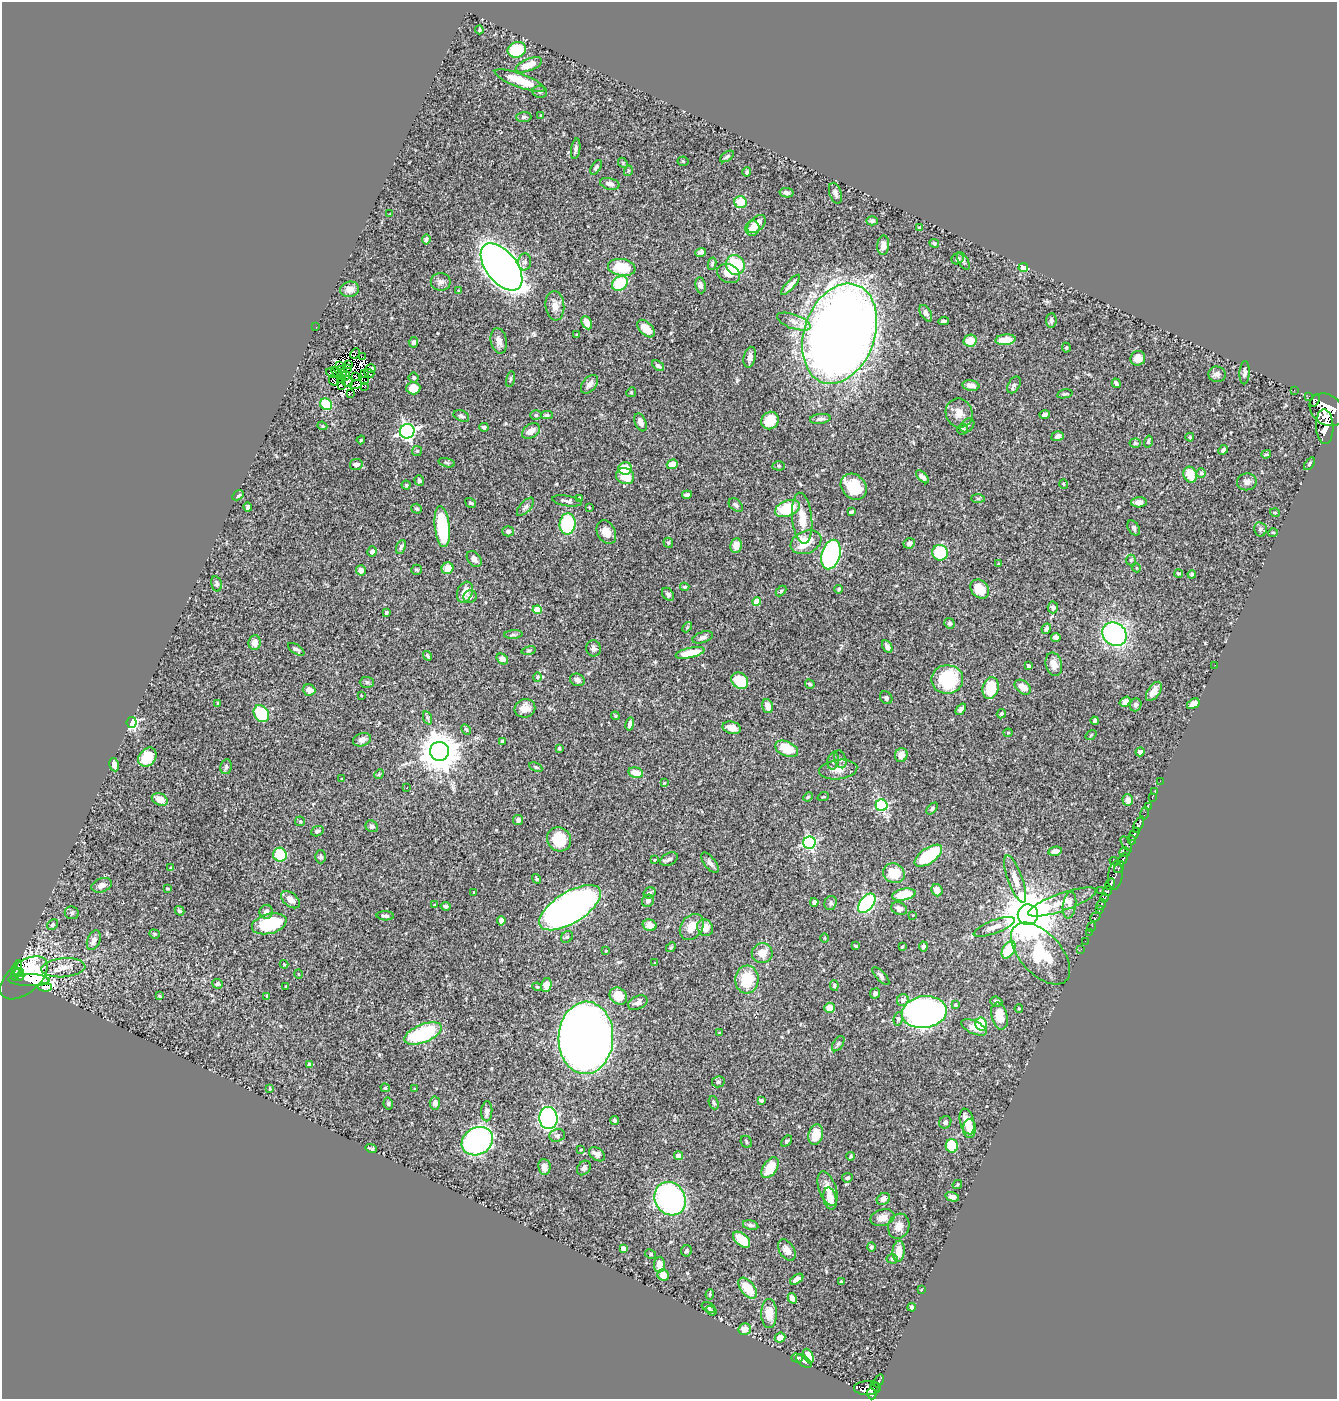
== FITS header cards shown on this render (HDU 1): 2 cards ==
NAXIS1  =                 1335
NAXIS2  =                 1397

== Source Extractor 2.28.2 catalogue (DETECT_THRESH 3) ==
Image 1335 x 1397 px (HDU 1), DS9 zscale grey, 1 PNG px = 1 image px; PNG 1339 x 1401 px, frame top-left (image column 1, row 1397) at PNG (2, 2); each listed source drawn as its Kron ellipse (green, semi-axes under 4 px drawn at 4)
Background 0.539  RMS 0.019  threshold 0.0577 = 3 sigma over >= 5 px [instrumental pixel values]
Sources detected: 459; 9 with non-positive FLUX_AUTO (blend fragments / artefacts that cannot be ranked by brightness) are neither listed nor drawn; the other 450 listed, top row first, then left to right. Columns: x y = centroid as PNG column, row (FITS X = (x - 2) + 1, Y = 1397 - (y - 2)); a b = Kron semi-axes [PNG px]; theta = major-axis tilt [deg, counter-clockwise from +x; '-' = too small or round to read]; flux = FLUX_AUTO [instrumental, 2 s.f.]
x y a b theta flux
479 30 4 2 - 1.7
517 50 9 7 19 62
529 65 14 6 21 18
520 81 27 7 -20 37
540 92 7 6 - 3.6
541 115 4 3 - 1.2
524 117 8 5 3 2.9
576 149 10 4 81 4.3
727 156 8 4 34 2.5
683 161 5 5 - 1.6
623 163 5 4 - 1.4
596 167 8 4 57 2.6
628 171 5 3 - 1.4
747 172 5 3 - 2.8
610 184 10 5 -13 7.1
787 193 7 4 -11 3.6
835 193 11 6 -72 4.9
741 202 6 6 - 25
390 214 3 2 - 1.1
872 221 5 4 - 3.7
757 224 11 6 44 13
752 228 8 7 - 13
920 228 4 3 - 1.5
426 239 5 4 - 3.5
934 243 5 4 - 2.2
883 245 9 6 87 8.9
701 252 6 4 21 3.5
958 259 6 5 - 3.4
963 261 9 5 -62 2.6
525 262 8 6 84 4
712 264 6 4 78 2.4
735 265 10 9 - 65
502 267 27 15 -52 1400
622 267 14 8 -9 47
1023 268 5 4 - 41
728 273 12 9 -25 13
441 282 10 9 - 6.3
620 283 8 6 41 62
700 285 8 5 -82 4.6
790 285 13 4 47 6.9
350 289 9 7 11 8.9
459 291 3 3 - 1.2
555 306 14 9 -86 12
926 313 9 5 -59 5.2
1051 320 7 5 87 4.1
944 321 5 3 - 2.3
794 322 17 7 -20 11
587 323 7 4 -64 11
316 327 2 2 - 21
646 329 10 6 -46 20
840 334 52 35 70 2400
577 335 3 2 - 0.98
1005 340 10 5 6 21
499 341 13 8 -78 8.9
970 341 7 6 - 19
413 342 5 4 - 3
1066 348 5 4 - 1.7
355 354 5 2 - 3.2
363 357 3 2 - 1.9
750 357 10 6 78 7
1138 358 7 7 - 10
349 364 3 3 - 0.16
340 365 3 2 - 0.94
658 366 7 4 -37 3.6
348 369 2 2 - 0.93
371 369 5 3 - 1.4
341 370 4 2 - 2.2
332 373 6 4 -33 0.92
337 373 7 2 -48 1
364 373 4 2 - 0.52
369 373 5 3 - 1.5
1245 373 11 5 87 4.1
342 374 3 2 - 0.52
1217 374 8 8 - 5.2
345 376 5 2 - 1.9
356 377 4 2 - 0.55
414 377 5 5 - 1.5
342 378 3 2 - 1.4
510 379 8 3 77 2.1
333 380 5 2 - 1.2
347 381 5 5 - 0.85
365 381 3 2 - 1.7
1116 383 5 3 - 3.3
356 384 6 3 16 2.9
589 384 11 6 50 6.9
342 385 2 2 - 1.5
971 385 8 5 -9 9.3
1014 385 9 5 60 3.3
365 386 3 2 - 0.66
413 388 7 6 - 20
1294 390 2 2 - 6.4
631 392 5 4 - 1.6
350 393 2 2 - 1.1
1065 394 8 4 11 2
1309 396 2 2 - 12
1315 400 6 3 62 15000
326 404 6 5 - 56
1327 410 19 14 -39 4900
959 413 15 13 -70 14
536 415 6 5 - 2.3
547 415 6 4 0 2.1
1044 415 5 3 - 3.2
461 416 8 5 -22 3.4
820 419 10 5 7 4.8
770 420 9 8 - 30
640 422 9 5 -68 8.2
967 425 8 6 45 2.7
322 426 5 4 - 1.7
484 427 4 4 - 2.5
1325 427 17 9 -87 1900
962 429 5 5 - 2.7
407 431 7 7 - 380
531 431 10 6 34 10
1058 436 6 5 - 4.9
1190 437 4 4 - 1.3
361 440 4 3 - 1.5
1148 441 6 4 74 1.9
1135 443 5 4 - 1.9
1223 450 5 3 - 3
417 451 5 5 - 1.7
1266 454 5 3 - 1.6
447 463 8 4 -15 2.1
356 464 6 5 - 4.6
672 464 5 5 - 16
1309 464 7 4 55 1.7
779 466 6 4 -1 1.8
625 468 7 6 - 29
1201 473 4 4 - 1.7
1190 475 8 6 -70 22
625 476 9 8 - 26
922 477 8 4 -45 5.3
419 480 5 4 - 2.8
1247 482 10 8 7 6.4
1064 484 5 3 - 1.1
406 485 4 4 - 1.6
854 487 14 11 -44 45
238 495 6 4 28 2.7
687 495 5 3 - 3.7
580 498 4 3 - 4.3
978 499 7 4 0 1.9
567 501 15 5 -9 5
1139 502 8 5 3 8.8
471 503 5 4 - 2
736 505 8 5 -42 4.1
248 507 4 4 - 4.2
525 507 11 5 48 4
589 507 3 2 - 1
787 508 13 7 20 57
417 509 5 4 - 2
851 512 4 3 - 2.1
1275 513 5 3 - 1.2
802 518 25 10 -84 23
568 524 11 8 84 81
442 527 20 7 -84 79
1134 528 8 5 -57 3.1
1260 529 7 6 - 3
508 531 6 5 - 3.5
606 532 12 9 -61 12
1273 532 5 3 - 1.1
806 542 16 11 22 34
668 543 5 4 - 1.5
909 543 6 5 - 2.9
736 546 7 5 83 14
401 547 7 4 67 3.2
372 551 5 5 - 4.4
940 553 8 8 - 62
831 554 15 9 74 260
474 559 9 6 -51 5.3
1131 560 5 5 - 1.5
998 564 3 3 - 1.7
447 568 6 5 - 15
1137 568 4 3 - 0.9
361 570 5 5 - 8.2
416 570 5 5 - 2.2
1179 574 4 4 - 1.7
1192 574 4 3 - 2.3
216 584 7 5 -76 4.2
685 587 4 3 - 1.7
839 589 4 3 - 2.1
980 589 10 8 -47 24
781 591 6 4 46 1.6
465 592 11 7 67 14
668 594 7 5 -53 3.5
470 597 6 6 - 3.9
757 602 4 4 - 21
1053 607 6 5 - 4.4
537 610 4 4 - 34
386 612 3 3 - 2.4
949 623 5 5 - 2.4
687 627 6 3 47 1.4
1046 629 5 4 - 3.7
1114 634 13 11 -39 240
513 635 9 4 4 2.5
703 637 10 5 19 5.1
1056 637 5 4 - 5
255 642 7 6 - 12
887 647 7 4 -61 5.1
593 648 8 7 - 4.6
296 649 9 4 -32 3.5
529 651 7 3 9 1.7
690 653 15 5 12 27
427 656 5 4 - 1.7
502 659 6 5 - 5.2
1054 664 12 8 -77 11
1215 665 2 2 - 3.6
1028 666 4 3 - 2.8
537 677 4 3 - 1.2
947 679 16 14 0 88
577 680 7 6 - 5.7
740 681 9 7 -42 35
367 682 7 5 -2 2.9
810 684 5 4 - 2.3
1023 687 9 6 -38 15
991 688 11 8 75 43
309 690 6 5 - 8.9
1154 691 11 6 55 10
361 695 4 2 - 0.75
886 698 7 5 -46 3.1
1125 702 6 4 34 7
218 704 4 2 - 1.9
1193 704 7 4 32 7.1
1136 705 7 5 70 3.4
768 706 7 5 -74 11
525 708 10 9 - 14
961 709 6 4 52 4.6
261 714 9 7 -53 69
1001 714 5 4 - 1.9
615 716 4 3 - 1.4
428 718 7 4 -71 2.5
1095 721 4 3 - 2.7
132 723 5 5 - 230
630 724 7 4 80 4.6
732 728 9 6 -15 12
466 729 5 3 - 1.8
1008 733 4 4 - 1.4
1091 735 6 3 37 1.2
362 740 9 6 19 6.2
502 741 4 3 - 1.9
559 748 4 3 - 1.6
787 749 12 7 -22 32
439 751 9 9 - 3700
1140 752 4 4 - 3.5
901 755 7 6 - 11
147 757 10 8 52 33
840 759 9 6 -72 3.3
833 761 9 5 79 3.4
114 765 7 4 -79 5.1
226 767 7 6 - 3
536 767 7 4 -25 2.1
838 769 19 9 6 13
636 773 7 5 -13 16
379 774 5 4 - 1.5
341 779 3 2 - 1.1
1160 781 2 2 - 7.7
664 783 4 3 - 0.91
407 787 3 2 - 1.5
1155 792 2 2 - 8
808 797 5 4 - 1.6
823 797 6 3 18 1.1
1152 797 3 2 - 11
160 799 8 6 -24 13
1128 800 6 5 - 7.9
881 805 6 6 - 140
1148 807 2 2 - 6.4
932 809 7 4 45 2.2
1145 813 6 2 72 18
518 820 5 5 - 3.9
300 821 5 4 - 1.8
1139 825 8 4 65 580
372 826 6 5 - 3.5
317 831 6 5 - 3.8
1134 834 7 4 57 400
559 839 12 11 - 45
1132 840 4 3 - 140
809 843 6 6 - 200
1126 844 8 3 -58 64
1055 851 7 4 11 8.3
1125 852 5 4 - 160
280 855 7 6 - 51
928 856 16 7 35 83
321 857 6 5 - 2.8
669 859 9 6 27 4.5
1123 859 7 3 64 230
655 860 4 3 - 1.2
1114 861 5 2 - 71
710 863 12 5 -53 5
1119 867 6 3 60 160
171 868 4 3 - 1.4
894 873 11 9 -20 33
1115 875 14 7 83 310
537 879 5 3 - 2.3
1015 879 25 7 -70 14
1110 884 6 4 55 540
102 885 10 7 20 6.4
167 888 4 2 - 1.2
937 890 6 5 - 9.1
1100 891 2 2 - 19
1108 891 5 3 - 190
474 892 4 3 - 1.2
649 893 6 5 - 4.1
904 895 12 5 11 33
1104 898 4 3 - 210
290 900 11 6 -39 10
648 901 6 5 - 4.1
814 902 4 4 - 4.2
1062 902 36 9 19 23
831 903 7 6 - 2.8
867 903 11 6 51 200
1101 904 5 3 - 240
435 905 3 3 - 1.2
1069 905 13 6 82 6.8
446 906 5 4 - 3.3
570 908 35 15 32 880
899 909 8 6 -22 6.6
1100 909 4 3 - 160
180 911 5 4 - 2.5
266 912 7 6 - 6.7
72 913 7 6 - 3
913 915 3 2 - 0.86
1028 915 10 10 - 8700
385 916 8 4 -2 3.2
1095 917 5 3 - 76
501 921 5 4 - 6.3
269 924 18 10 15 77
53 925 6 5 - 2.4
650 925 7 5 -16 11
692 927 14 10 53 18
994 927 22 6 20 11
1092 927 5 2 - 9.7
705 928 9 7 -56 14
1089 932 2 2 - 12
154 934 5 4 - 1.5
567 937 6 5 - 2.2
824 938 5 3 - 1.1
94 940 10 6 67 6.3
1085 941 2 2 - 5.9
856 946 4 3 - 1.1
902 946 3 2 - 1.1
923 946 5 4 - 3.5
671 947 5 4 - 1.6
1081 949 2 2 - 3.2
1008 950 9 6 60 46
606 951 3 2 - 1.1
762 953 10 10 - 15
1041 954 37 20 -47 110
655 963 3 3 - 1.2
284 964 4 3 - 1.3
17 967 7 4 70 140
63 968 22 9 4 15
19 973 5 4 - 80
15 974 7 4 78 110
298 974 4 3 - 0.99
20 976 4 2 - 76
881 976 11 4 -48 4
24 978 28 15 40 210
29 980 21 6 -2 210
747 980 14 11 84 47
218 984 5 4 - 2.4
546 985 7 5 77 15
834 985 5 4 - 1.8
286 986 3 3 - 1.8
45 987 7 2 -1 0.73
537 987 5 4 - 1.6
875 993 5 5 - 3.9
159 996 3 3 - 1.7
267 996 4 3 - 1.8
618 996 9 7 -42 28
903 1000 6 5 - 6
996 1001 6 4 -21 3.6
638 1003 10 6 25 5.7
955 1005 4 4 - 2
830 1008 5 5 - 15
1019 1008 4 3 - 1
924 1012 22 16 7 780
1000 1016 14 8 -77 22
898 1019 7 4 81 2.3
981 1024 6 5 - 49
974 1027 14 6 -25 12
423 1033 20 9 22 120
719 1033 4 3 - 1.3
586 1038 36 27 88 2000
838 1044 8 5 56 2.8
310 1064 4 4 - 3.4
718 1082 6 5 - 2.5
385 1088 5 3 - 1.5
270 1089 4 2 - 1.1
415 1089 3 3 - 1.2
761 1100 4 3 - 2.1
388 1103 6 4 -77 2.1
435 1103 6 5 - 6.3
714 1103 7 4 -68 2.6
487 1111 10 5 87 6.4
548 1118 11 9 -84 270
615 1120 5 4 - 2.7
967 1121 13 7 -75 23
945 1122 6 6 - 3.7
969 1129 9 6 88 14
557 1135 8 6 15 4
816 1135 10 7 77 21
477 1141 16 13 30 390
786 1141 6 4 42 1.9
746 1142 6 5 - 2.1
952 1146 7 6 - 49
371 1148 6 3 -15 1.8
581 1150 3 2 - 1.3
597 1154 9 6 -35 5.9
678 1156 4 4 - 11
851 1156 4 3 - 1.6
544 1167 8 6 -83 8.6
584 1168 8 6 53 4.9
770 1168 11 7 56 31
847 1178 5 4 - 3.3
957 1184 5 3 - 1.7
827 1188 18 8 -70 16
952 1197 7 4 -14 5.5
670 1199 17 15 -60 320
830 1199 11 6 -78 16
883 1199 7 5 37 7.4
883 1218 12 8 16 10
751 1225 8 4 -15 3.5
899 1226 13 10 72 11
742 1240 10 6 -42 40
871 1247 4 4 - 2.7
623 1248 4 4 - 7.5
787 1250 12 7 -57 11
686 1251 5 5 - 2.4
899 1251 10 6 84 15
651 1254 6 4 -28 1.9
892 1259 5 4 - 2
659 1264 8 5 88 15
663 1275 6 5 - 18
797 1279 7 4 35 6.4
841 1282 3 3 - 1.7
748 1288 12 7 -51 30
921 1290 4 2 - 0.93
710 1294 5 4 - 1.9
792 1298 5 4 - 6.6
912 1307 4 4 - 3.7
709 1308 7 4 -30 2.4
711 1311 6 4 -35 2.4
769 1313 14 8 -89 19
745 1329 6 5 - 12
780 1338 5 5 - 9.5
808 1356 8 4 -66 15
797 1358 6 4 -16 3.1
804 1361 9 5 -40 3.7
879 1381 7 3 57 130
876 1386 6 3 -37 81
867 1388 13 7 0 450
871 1394 5 4 - 290
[9 non-positive-flux detections neither listed nor drawn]